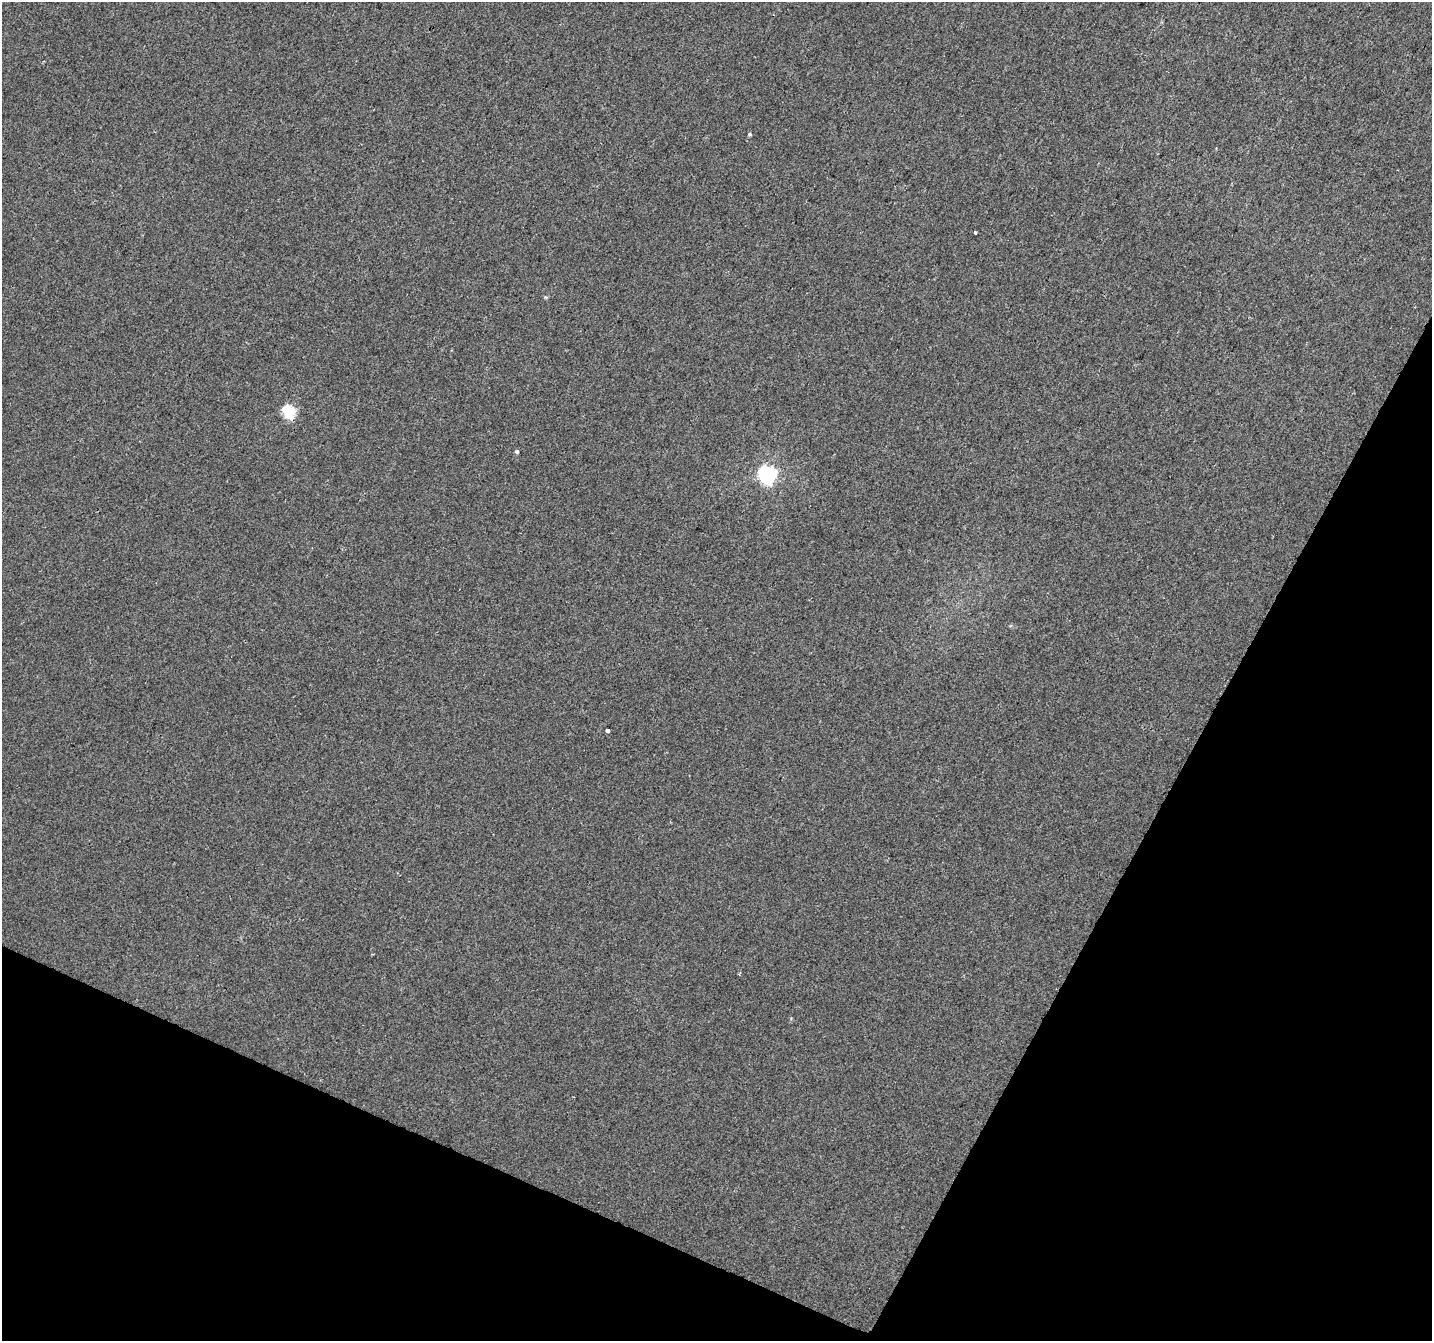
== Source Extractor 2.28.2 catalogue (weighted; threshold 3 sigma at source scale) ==
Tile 15 of 4 x 4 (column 3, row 4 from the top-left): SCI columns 2866-4295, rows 271-1609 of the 5729 x 5834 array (HDU 1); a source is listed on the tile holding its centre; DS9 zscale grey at full resolution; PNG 1434 x 1343 px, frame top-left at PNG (2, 2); no overlay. Shown black and unused: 24% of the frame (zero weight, under 2 of 3 exposures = <1% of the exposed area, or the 3 px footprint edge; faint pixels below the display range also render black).
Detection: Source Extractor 2.28.2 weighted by HDU 2 'WHT'; one run over the whole footprint, this tile lists its part. Background 0.028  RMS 0.0094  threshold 0.0421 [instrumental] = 3 sigma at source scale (4.5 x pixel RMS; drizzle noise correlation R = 1.50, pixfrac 1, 0.0396/0.0396 arcsec/px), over >= 5 px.
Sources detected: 6; all 6 listed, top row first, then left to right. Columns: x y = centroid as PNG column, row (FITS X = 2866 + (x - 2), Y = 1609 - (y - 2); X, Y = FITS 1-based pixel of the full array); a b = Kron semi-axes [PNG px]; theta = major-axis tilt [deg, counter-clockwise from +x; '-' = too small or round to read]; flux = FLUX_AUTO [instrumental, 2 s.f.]
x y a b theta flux
749 134 4 4 - 1.4
975 233 3 3 - 5.5
289 412 7 5 -65 100
516 452 5 4 - 1.7
767 475 7 6 - 320
607 731 3 3 - 6.7